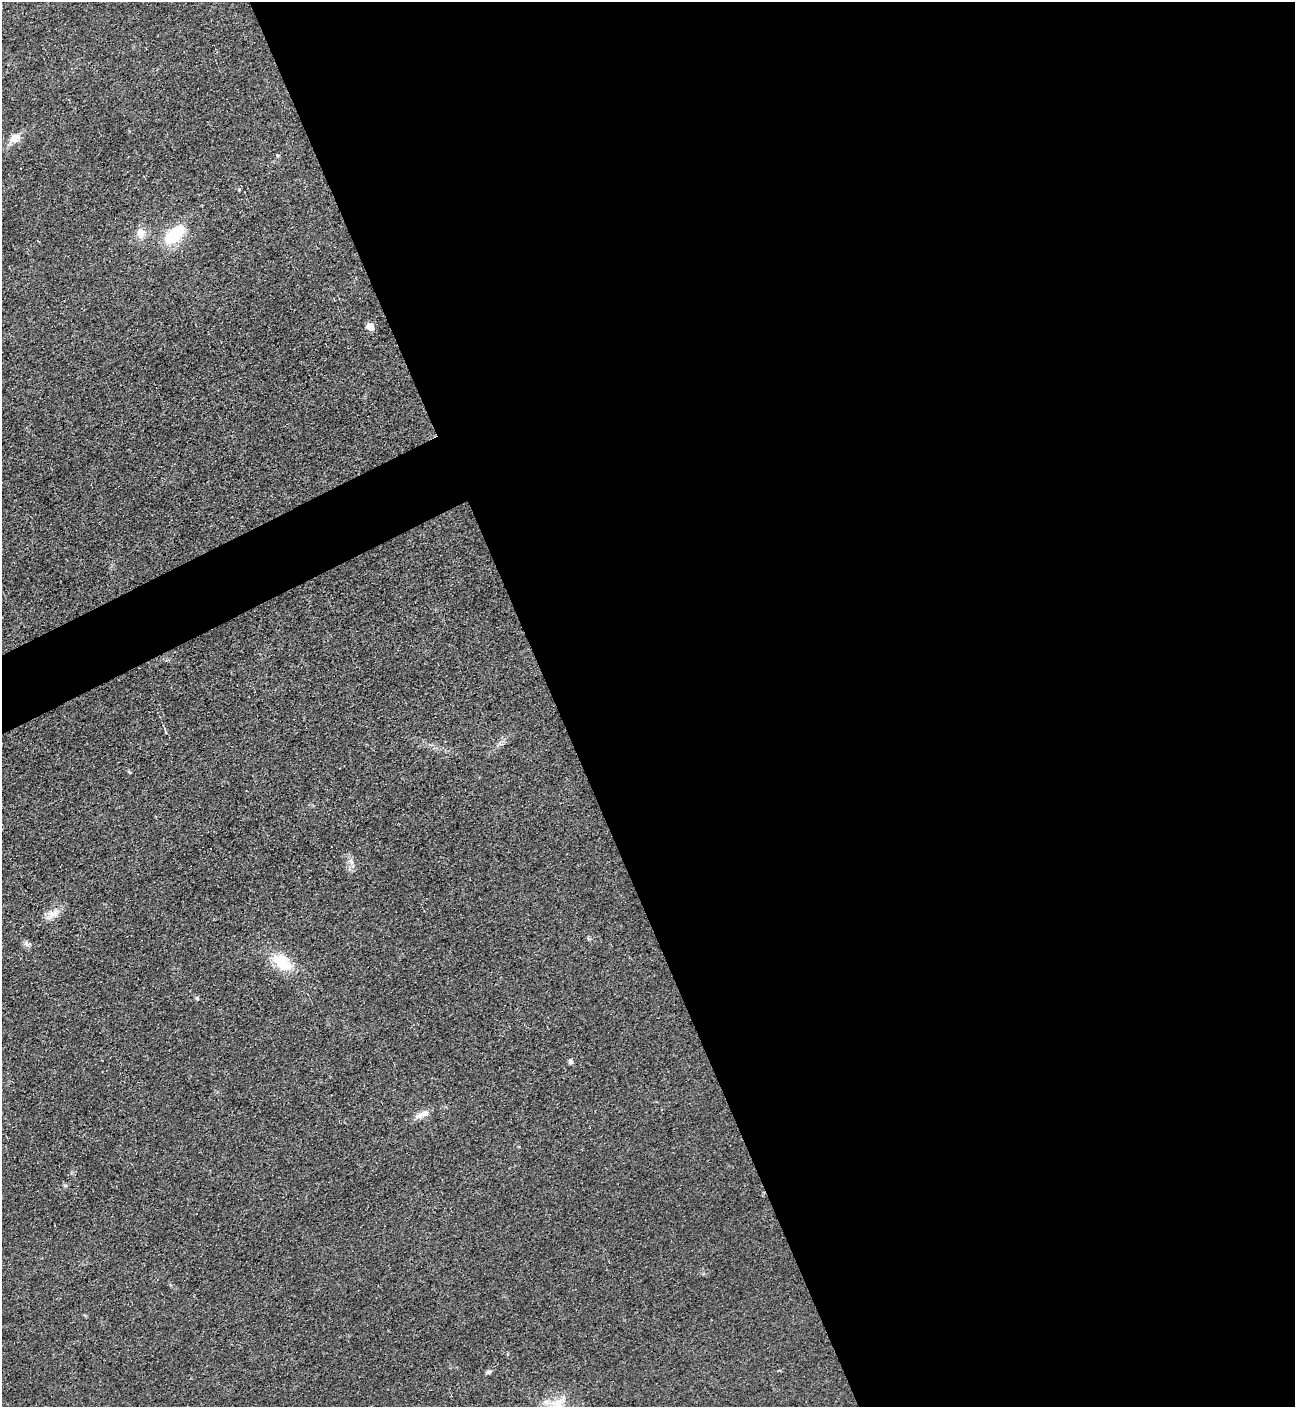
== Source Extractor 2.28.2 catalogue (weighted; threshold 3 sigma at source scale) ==
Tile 8 of 4 x 4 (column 4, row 2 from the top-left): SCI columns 4182-5474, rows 2820-4224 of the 5634 x 5651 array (HDU 1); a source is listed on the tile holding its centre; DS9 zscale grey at full resolution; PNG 1297 x 1409 px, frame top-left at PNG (2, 2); no overlay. Shown black and unused: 59% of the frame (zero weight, under 3 of 4 exposures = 1% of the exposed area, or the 3 px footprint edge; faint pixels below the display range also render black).
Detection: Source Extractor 2.28.2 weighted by HDU 2 'WHT'; one run over the whole footprint, this tile lists its part. Background 0.0194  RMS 0.0041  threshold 0.0184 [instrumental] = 3 sigma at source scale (4.5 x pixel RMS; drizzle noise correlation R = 1.50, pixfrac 1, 0.05/0.05 arcsec/px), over >= 5 px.
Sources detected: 13; all 13 listed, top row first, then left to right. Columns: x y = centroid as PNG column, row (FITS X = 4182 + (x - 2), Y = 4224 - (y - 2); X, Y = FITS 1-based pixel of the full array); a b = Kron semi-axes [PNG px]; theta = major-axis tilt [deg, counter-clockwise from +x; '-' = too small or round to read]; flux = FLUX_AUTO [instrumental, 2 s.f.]
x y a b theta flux
15 138 16 9 35 4
141 233 13 10 -86 3.9
174 234 30 15 43 15
370 326 6 5 - 5.5
351 861 7 4 -72 1.1
53 913 16 8 -1 3.1
26 944 9 6 -41 1.3
282 962 30 17 -36 12
197 998 5 4 - 0.51
570 1062 5 5 - 1.2
422 1114 21 7 24 3.2
489 1372 8 5 27 0.86
558 1405 19 16 17 8.1
Isophote crosses this tile's border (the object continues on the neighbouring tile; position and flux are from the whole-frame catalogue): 1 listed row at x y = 558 1405
Unlisted compact peaks at least as high as the median listed source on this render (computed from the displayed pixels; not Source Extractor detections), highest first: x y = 277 155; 239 189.